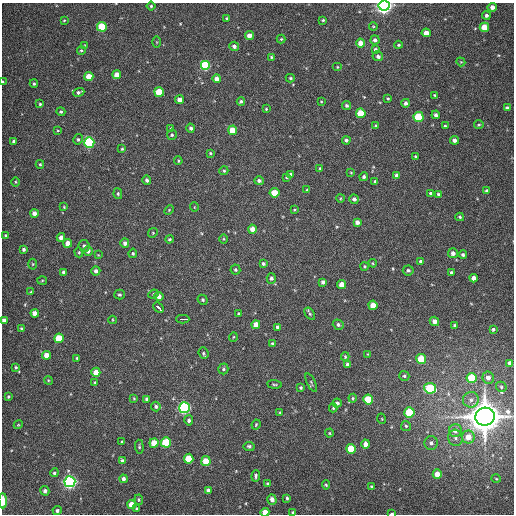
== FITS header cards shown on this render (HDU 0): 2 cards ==
NAXIS1  =                  512
NAXIS2  =                  512

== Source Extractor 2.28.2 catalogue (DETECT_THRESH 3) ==
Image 512 x 512 px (HDU 0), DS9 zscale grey, 1 PNG px = 1 image px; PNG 516 x 516 px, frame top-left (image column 1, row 512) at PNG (2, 3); each listed source drawn as its Kron ellipse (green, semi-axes under 4 px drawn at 4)
Background 350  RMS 7.8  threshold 23.5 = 3 sigma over >= 5 px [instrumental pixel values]
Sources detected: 221; all 221 listed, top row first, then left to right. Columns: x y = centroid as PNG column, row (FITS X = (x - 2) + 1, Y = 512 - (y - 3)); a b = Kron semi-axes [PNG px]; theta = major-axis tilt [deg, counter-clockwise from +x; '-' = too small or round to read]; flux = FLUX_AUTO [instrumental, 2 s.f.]
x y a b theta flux
151 6 4 4 - 8.3e+02
384 6 5 5 - 2.7e+05
492 7 4 4 - 3.0e+03
486 15 4 4 - 1.3e+03
227 18 3 3 - 7.9e+02
64 20 3 3 - 4.3e+02
323 20 4 3 - 7.0e+02
373 26 4 4 - 5.1e+02
102 27 5 5 - 2.9e+04
484 27 5 4 - 1.0e+04
426 33 4 4 - 5.2e+03
249 36 4 4 - 4.2e+03
281 39 4 4 - 6.0e+02
375 40 5 4 - 1.4e+03
157 42 6 4 -89 4.9e+02
361 43 4 4 - 5.6e+03
85 45 4 4 - 4.0e+02
399 45 4 3 - 6.1e+02
234 46 5 4 - 1.9e+03
375 49 4 4 - 1.1e+03
81 50 4 4 - 6.9e+02
378 56 5 5 - 1.5e+03
271 57 4 4 - 6.6e+02
461 62 4 3 - 4.4e+02
205 65 5 5 - 5.3e+04
337 67 5 4 - 6.2e+02
117 75 4 4 - 4.8e+03
89 77 4 4 - 9.0e+03
290 78 4 4 - 5.7e+02
217 79 4 4 - 4.5e+03
3 82 3 2 - 7.6e+02
34 84 4 3 - 8.0e+02
79 92 6 3 21 1.4e+03
159 92 5 4 - 2.1e+04
434 95 3 2 - 5.0e+02
388 98 3 3 - 6.3e+02
180 100 4 4 - 3.8e+03
241 101 4 3 - 9.7e+02
321 101 3 3 - 4.4e+02
406 103 4 4 - 1.5e+03
40 104 4 3 - 6.3e+02
346 105 5 4 - 9.4e+02
507 108 4 3 - 1.4e+03
266 109 3 3 - 5.1e+02
61 112 4 4 - 9.8e+02
361 113 5 4 - 1.5e+04
436 115 4 4 - 1.5e+03
418 117 5 5 - 2.6e+04
376 125 3 3 - 5.4e+02
479 125 4 2 - 5.7e+02
445 126 3 3 - 6.3e+02
171 128 3 3 - 4.5e+02
191 128 4 4 - 1.5e+03
58 130 4 2 - 4.0e+02
232 130 4 4 - 1.2e+04
172 135 5 5 - 8.3e+02
78 139 5 4 - 9.2e+02
346 140 4 4 - 1.3e+03
454 140 4 4 - 2.0e+03
14 141 4 4 - 2.3e+03
89 143 5 5 - 7.6e+04
122 149 4 3 - 5.7e+02
210 153 4 4 - 6.2e+02
415 156 3 3 - 5.0e+02
178 161 4 3 - 5.4e+02
40 164 4 3 - 6.1e+02
320 168 3 3 - 4.9e+02
224 171 4 4 - 6.8e+02
351 173 4 4 - 4.6e+02
291 174 4 3 - 1.3e+03
397 175 4 4 - 1.6e+03
287 177 4 3 - 6.2e+02
364 177 4 4 - 1.1e+03
147 180 5 4 - 1.2e+03
259 181 4 4 - 1.3e+03
375 181 3 3 - 5.7e+02
16 182 4 3 - 4.9e+02
307 190 3 3 - 5.0e+02
487 191 4 4 - 9.5e+02
274 193 5 4 - 1.2e+04
430 193 3 3 - 6.8e+02
118 194 5 4 - 7.5e+02
438 194 4 3 - 9.4e+02
341 198 4 3 - 4.2e+02
354 199 5 4 - 1.6e+03
64 207 4 3 - 5.1e+02
194 207 5 3 - 3.8e+02
169 210 6 3 46 6.0e+02
294 210 3 3 - 5.3e+02
34 213 4 4 - 3.5e+03
460 217 4 3 - 7.4e+02
357 222 4 4 - 2.6e+03
252 229 4 4 - 4.9e+03
153 233 5 4 - 6.0e+02
6 236 4 3 - 7.5e+02
61 237 4 4 - 2.7e+03
169 239 4 3 - 7.2e+02
223 239 5 3 - 4.8e+02
68 243 4 4 - 5.8e+03
125 243 5 4 - 1.7e+03
84 246 6 5 - 1.3e+03
24 249 3 3 - 1.1e+03
88 251 4 4 - 2.5e+03
79 252 5 4 - 6.3e+02
133 253 5 3 - 7.5e+02
453 253 5 5 - 2.1e+03
98 255 3 3 - 3.6e+02
463 255 4 4 - 1.1e+03
420 261 4 4 - 9.7e+02
373 263 4 3 - 5.5e+02
33 264 5 3 - 5.5e+02
263 264 4 3 - 1.0e+03
365 266 4 4 - 6.8e+02
235 270 5 5 - 7.9e+02
408 270 5 5 - 1.1e+03
96 271 4 4 - 1.9e+03
63 272 4 3 - 1.1e+03
451 272 3 3 - 7.9e+02
271 278 5 4 - 1.2e+03
474 278 4 4 - 3.3e+03
42 280 5 3 - 5.3e+02
323 282 4 4 - 1.4e+03
342 284 4 4 - 5.9e+03
31 292 4 2 - 3.4e+02
153 294 5 4 - 6.6e+02
120 295 5 5 - 8.4e+02
159 296 4 4 - 2.8e+03
203 300 5 4 - 1.0e+03
373 305 4 4 - 7.4e+03
159 308 6 3 -43 1.8e+04
35 313 4 4 - 4.2e+03
239 314 3 3 - 7.6e+02
310 314 7 4 -55 7.0e+02
183 319 7 2 0 2.8e+04
4 320 4 4 - 2.4e+03
112 320 4 3 - 4.2e+02
434 321 5 4 - 2.4e+03
256 325 4 4 - 6.2e+03
338 325 6 5 - 1.2e+03
455 325 3 3 - 8.4e+02
278 327 4 3 - 1.3e+03
21 328 3 3 - 5.5e+02
493 329 3 3 - 9.2e+02
233 337 5 3 - 5.0e+02
59 338 5 4 - 1.8e+04
272 344 3 3 - 9.9e+02
203 353 6 5 - 1.0e+03
368 354 4 3 - 3.7e+02
46 355 4 4 - 5.1e+03
345 357 4 4 - 5.1e+02
77 358 3 3 - 6.1e+02
421 359 5 5 - 2.2e+04
510 363 4 4 - 2.0e+03
348 364 4 4 - 1.9e+03
16 367 3 3 - 6.7e+02
223 369 5 5 - 9.8e+02
96 372 4 4 - 7.0e+03
404 376 5 5 - 8.5e+02
471 378 5 5 - 2.0e+04
488 378 6 5 - 2.8e+03
48 380 4 3 - 5.2e+02
95 382 4 3 - 4.9e+02
311 382 10 4 -64 9.1e+02
274 384 7 3 -5 6.8e+02
501 387 6 5 - 9.3e+02
301 388 4 4 - 7.9e+02
430 388 6 5 - 3.5e+04
8 396 3 3 - 6.0e+02
134 398 4 3 - 5.5e+02
353 398 4 4 - 6.3e+02
147 399 4 4 - 1.8e+03
368 400 5 5 - 2.7e+04
471 400 8 7 - 2.6e+03
337 403 4 4 - 1.4e+03
156 407 5 4 - 1.1e+03
184 408 5 5 - 1.2e+05
333 408 4 4 - 6.9e+02
409 412 5 5 - 2.4e+04
280 413 4 3 - 5.0e+02
485 417 9 9 - 1.5e+06
382 419 5 3 - 4.3e+02
189 420 5 4 - 1.4e+03
256 424 5 3 - 6.1e+02
18 425 4 3 - 5.0e+02
406 426 5 5 - 8.5e+02
455 430 6 6 - 3.7e+03
329 433 4 4 - 6.5e+02
468 437 6 6 - 6.6e+03
456 438 8 7 - 2.0e+03
122 442 3 3 - 7.5e+02
166 442 5 5 - 3.2e+04
154 443 5 4 - 9.0e+03
431 443 7 6 - 1.9e+03
366 444 4 4 - 3.7e+03
249 446 5 4 - 1.0e+03
139 447 7 3 -84 7.7e+02
351 449 5 5 - 1.7e+04
189 459 5 4 - 1.6e+04
122 461 4 3 - 1.7e+03
206 461 5 4 - 1.1e+04
54 473 4 4 - 8.9e+02
437 474 5 4 - 5.6e+03
256 476 6 4 85 1.0e+03
123 479 4 3 - 1.8e+03
496 479 4 3 - 4.3e+02
70 482 5 5 - 1.9e+05
268 484 3 3 - 8.5e+02
326 485 4 4 - 6.5e+02
371 487 3 3 - 6.0e+02
208 490 3 3 - 1.2e+03
45 491 4 4 - 1.8e+03
287 498 4 3 - 8.4e+02
272 499 5 4 - 2.5e+03
139 500 5 3 - 6.0e+02
3 501 7 4 -88 7.7e+03
132 505 4 4 - 9.0e+03
137 509 3 3 - 6.8e+02
57 510 4 4 - 1.3e+03
265 512 4 4 - 6.0e+03
293 513 3 3 - 8.6e+02
392 514 3 2 - 9.3e+02
At the frame edge (FLAGS 8, measured only in part): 7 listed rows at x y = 384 6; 3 82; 4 320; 3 501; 265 512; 293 513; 392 514